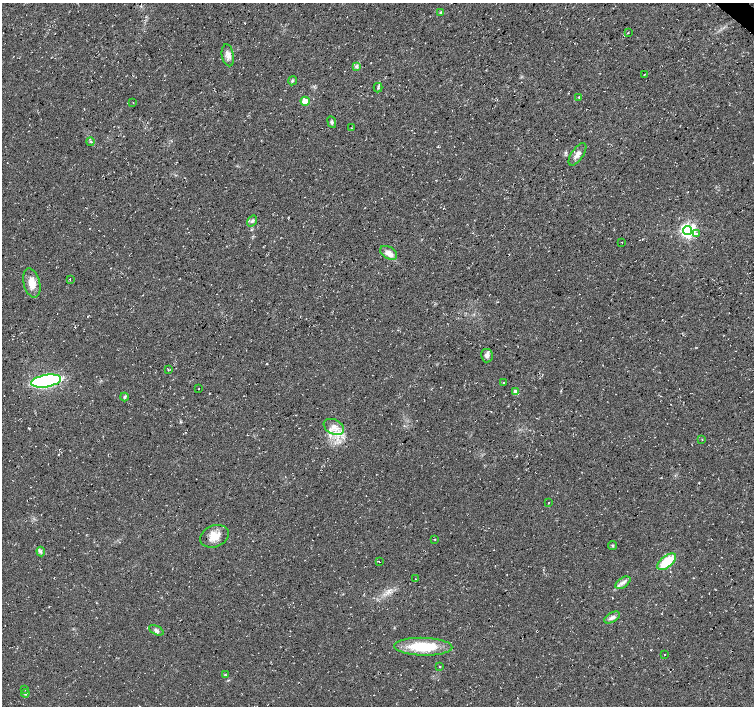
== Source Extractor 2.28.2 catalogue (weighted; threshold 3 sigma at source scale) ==
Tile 10 of 4 x 4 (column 2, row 3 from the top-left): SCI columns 1510-3012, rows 1643-3049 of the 6017 x 6031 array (HDU 1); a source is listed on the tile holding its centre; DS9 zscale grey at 2 x 2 block average (1 PNG px = mean of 2 x 2 image px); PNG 756 x 708 px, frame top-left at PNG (2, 3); each listed source drawn as its Kron ellipse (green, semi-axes under 4 px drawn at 4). Shown black and unused: <1% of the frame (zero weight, under 3 of 4 exposures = <1% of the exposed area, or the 3 px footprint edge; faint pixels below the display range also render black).
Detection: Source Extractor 2.28.2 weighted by HDU 2 'WHT'; one run over the whole footprint, this tile lists its part. Background 0.0136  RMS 0.0049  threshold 0.0221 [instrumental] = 3 sigma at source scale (4.5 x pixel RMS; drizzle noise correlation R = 1.50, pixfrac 1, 0.0396/0.0396 arcsec/px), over >= 5 px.
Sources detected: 50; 1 cosmic-ray / hot-pixel residue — neither listed nor drawn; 2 inside a brighter listed object's ellipse — not listed separately; the other 47 listed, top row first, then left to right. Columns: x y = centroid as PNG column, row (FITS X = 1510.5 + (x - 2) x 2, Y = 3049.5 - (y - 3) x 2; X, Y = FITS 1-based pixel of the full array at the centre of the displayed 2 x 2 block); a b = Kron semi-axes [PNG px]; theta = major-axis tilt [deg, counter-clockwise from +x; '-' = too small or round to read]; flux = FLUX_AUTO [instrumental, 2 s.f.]
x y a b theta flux
440 12 4 3 - 1.2
628 33 2 2 - 0.5
228 55 11 6 -79 6.8
356 67 4 2 - 1.5
645 74 2 2 - 0.84
292 81 5 3 - 1.6
378 88 5 3 - 1.6
579 97 3 2 - 0.79
305 101 4 4 - 11
133 103 2 2 - 0.48
332 122 6 3 -66 2.1
352 128 2 2 - 0.54
90 141 4 2 - 1.1
577 154 13 6 55 6.3
252 221 6 4 57 2.7
688 231 4 4 - 350
697 233 2 2 - 1.2
622 242 2 2 - 0.36
389 253 9 6 -31 5.9
70 279 3 2 - 0.56
32 283 15 8 -74 14
487 356 7 6 - 4.2
168 370 3 2 - 0.82
46 381 15 6 10 170
503 383 2 2 - 0.62
198 389 2 2 - 0.51
516 392 3 3 - 10
124 397 4 3 - 1.4
334 427 11 7 -26 9.1
702 439 3 2 - 0.48
548 503 2 2 - 0.59
214 536 15 10 22 15
435 539 3 2 - 0.66
613 546 4 3 - 1.2
41 551 5 2 - 1.4
379 562 2 2 - 0.52
667 562 11 5 40 34
415 579 2 2 - 0.48
623 583 8 4 35 4.3
612 617 8 4 31 4
156 630 8 4 -27 3
423 647 29 9 -2 46
664 654 2 2 - 0.55
440 666 2 2 - 1
225 674 3 2 - 0.72
25 689 2 2 - 0.33
25 693 4 4 - 1.8
Diffuse or blended objects may show on this block-average render without a row.